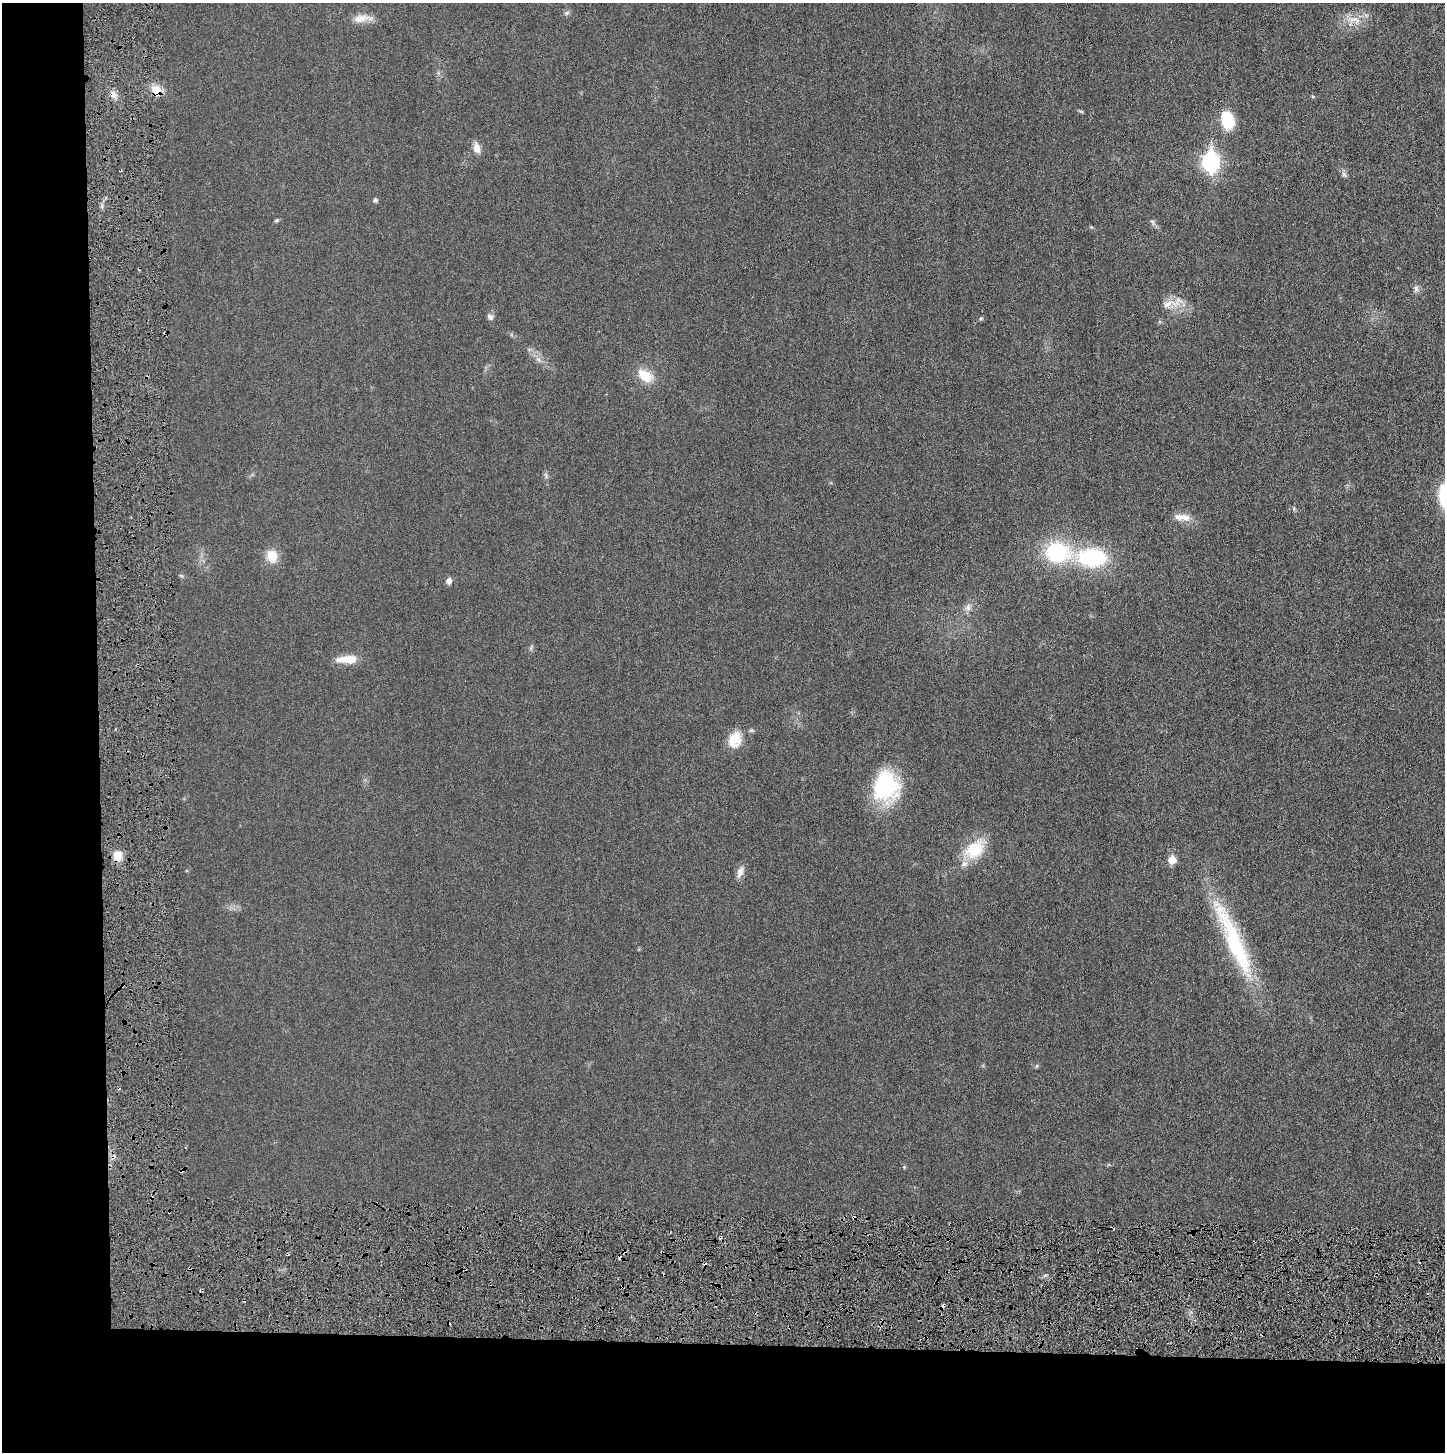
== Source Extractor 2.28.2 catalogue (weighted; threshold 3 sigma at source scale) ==
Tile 7 of 3 x 3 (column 1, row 3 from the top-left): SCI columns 12-1454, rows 32-1481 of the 4341 x 4384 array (HDU 1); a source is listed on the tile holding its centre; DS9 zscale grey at full resolution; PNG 1447 x 1454 px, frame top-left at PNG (2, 3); no overlay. Shown black and unused: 14% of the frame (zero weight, under 3 of 6 exposures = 1% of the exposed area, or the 3 px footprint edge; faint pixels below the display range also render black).
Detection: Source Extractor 2.28.2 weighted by HDU 2 'WHT'; one run over the whole footprint, this tile lists its part. Background 0.0196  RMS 0.0039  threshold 0.0159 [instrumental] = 3 sigma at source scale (4.09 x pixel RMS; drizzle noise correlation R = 1.36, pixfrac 0.8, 0.05/0.05 arcsec/px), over >= 5 px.
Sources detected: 42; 6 cosmic-ray / hot-pixel residue — not listed; the other 36 listed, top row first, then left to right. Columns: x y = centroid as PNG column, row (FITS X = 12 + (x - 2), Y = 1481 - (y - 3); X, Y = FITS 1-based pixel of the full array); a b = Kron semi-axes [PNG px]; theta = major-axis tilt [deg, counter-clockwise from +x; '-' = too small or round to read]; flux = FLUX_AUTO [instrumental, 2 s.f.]
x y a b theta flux
567 13 7 5 22 0.75
361 18 22 10 10 3.8
1355 20 21 9 -16 4.1
157 91 14 9 -60 4.8
113 94 8 7 - 1.8
1227 120 17 12 -77 12
476 148 11 7 -80 2.9
1211 162 9 7 -89 100
1344 174 7 6 - 0.85
375 200 5 5 - 0.91
276 220 7 4 45 0.46
1152 221 7 4 -19 0.58
1416 289 8 6 -87 1.1
1167 304 15 9 29 3.1
490 317 8 6 -47 1.1
645 376 20 12 -35 6.7
1444 496 25 12 -86 13
1182 517 25 8 -6 3.4
1057 552 25 20 -5 27
272 556 14 11 -77 5.7
1092 557 26 16 -3 30
449 581 7 7 - 1.5
968 607 11 6 -90 1.5
347 659 26 9 1 5.7
735 739 22 14 -81 5.7
886 786 34 29 82 28
974 849 27 19 36 12
117 856 13 10 79 3.6
1172 860 6 5 - 7.5
740 872 15 8 71 2.1
1234 941 108 17 -67 36
123 985 4 3 - 0.48
113 1157 8 5 77 1.2
181 1171 6 3 32 0.55
169 1212 3 2 - 0.44
854 1218 3 3 - 0.68
Overlapping masked pixels (flux is a lower limit): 6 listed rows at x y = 157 91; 123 985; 113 1157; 181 1171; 169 1212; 854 1218
Isophote crosses this tile's border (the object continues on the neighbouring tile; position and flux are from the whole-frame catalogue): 1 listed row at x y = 1444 496